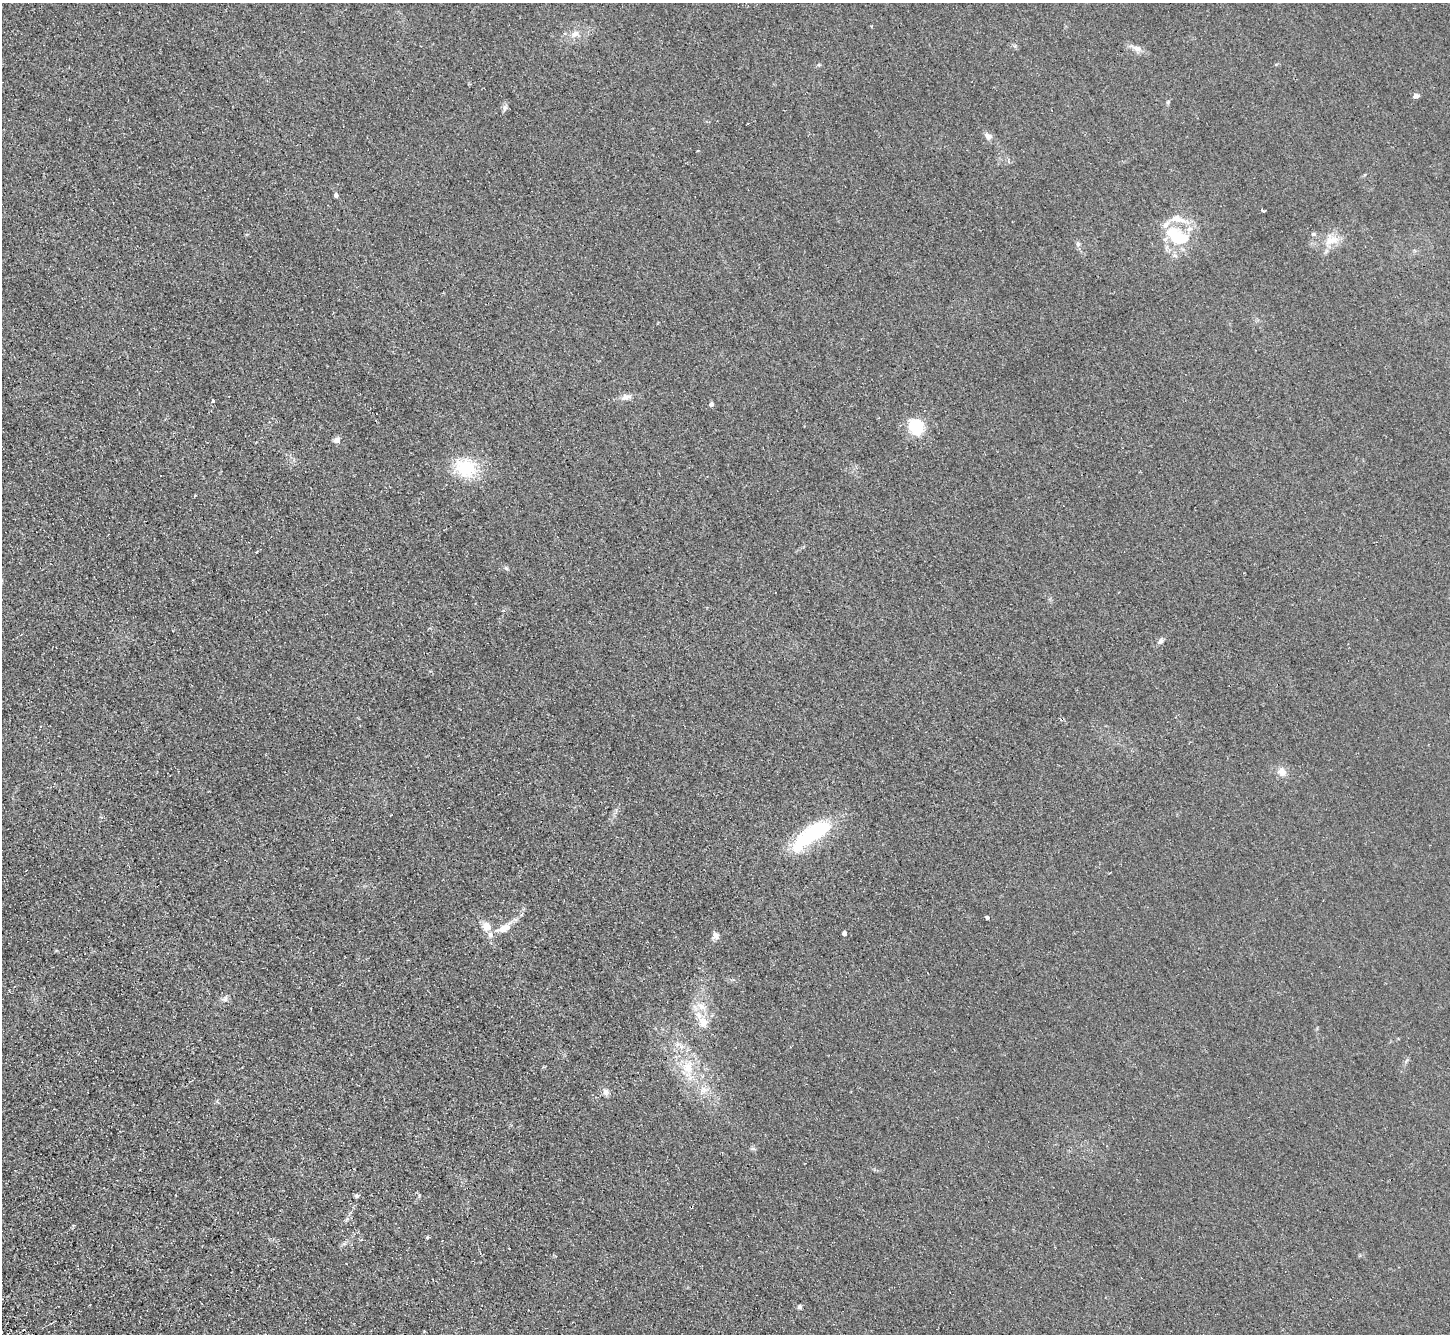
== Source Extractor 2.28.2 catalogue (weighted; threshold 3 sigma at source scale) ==
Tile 7 of 4 x 4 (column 3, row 2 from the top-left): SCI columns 2949-4396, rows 2993-4324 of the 5895 x 5848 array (HDU 1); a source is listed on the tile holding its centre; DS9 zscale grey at full resolution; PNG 1452 x 1336 px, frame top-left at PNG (2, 3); no overlay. Shown black and unused: <1% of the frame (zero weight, under 2 of 3 exposures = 3% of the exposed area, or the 3 px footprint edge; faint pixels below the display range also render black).
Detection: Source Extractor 2.28.2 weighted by HDU 2 'WHT'; one run over the whole footprint, this tile lists its part. Background 0.0411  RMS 0.011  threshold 0.0502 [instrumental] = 3 sigma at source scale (4.5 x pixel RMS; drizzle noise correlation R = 1.50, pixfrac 1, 0.05/0.05 arcsec/px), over >= 5 px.
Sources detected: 45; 1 inside a brighter object's white glare — not listed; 5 inside a brighter listed object's ellipse — not listed separately; the other 39 listed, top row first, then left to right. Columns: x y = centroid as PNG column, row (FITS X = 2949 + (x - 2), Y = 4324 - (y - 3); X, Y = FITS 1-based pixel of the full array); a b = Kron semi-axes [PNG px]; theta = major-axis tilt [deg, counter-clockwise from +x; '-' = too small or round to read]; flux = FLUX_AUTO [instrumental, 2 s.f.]
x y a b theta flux
575 34 10 8 25 6.2
1137 48 13 7 -14 6.6
1416 96 5 4 - 6.1
1168 102 6 5 - 1.6
505 108 8 6 68 3.2
988 136 10 7 -28 5
698 151 3 2 - 1.2
336 195 4 4 - 4.1
1263 210 3 3 - 8.8
1177 218 17 9 -15 13
1313 234 5 5 - 1.7
1178 237 20 14 -19 41
1331 240 22 11 16 16
1078 244 7 5 46 2.2
626 397 12 8 2 5.4
213 400 3 3 - 3.4
711 404 5 4 - 3
916 426 18 15 -64 35
337 440 8 7 - 4.3
466 468 31 23 -25 44
195 496 4 3 - 1
506 568 6 4 -43 1.6
1161 641 8 6 77 2.9
1282 772 10 9 - 8.2
815 833 46 18 33 83
986 917 4 3 - 4.1
486 926 10 8 89 10
504 928 19 9 19 13
844 933 4 4 - 4.3
715 935 8 7 - 5.8
225 999 8 7 - 3.3
703 1022 17 12 -76 13
688 1067 17 15 50 21
704 1089 9 5 31 4.2
606 1092 8 7 - 3.7
754 1149 7 4 0 1.8
357 1196 6 5 - 2
427 1237 3 3 - 2.8
800 1307 5 5 - 2.1
Unlisted compact peaks at least as high as the median listed source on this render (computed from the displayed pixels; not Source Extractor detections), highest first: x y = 419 1196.